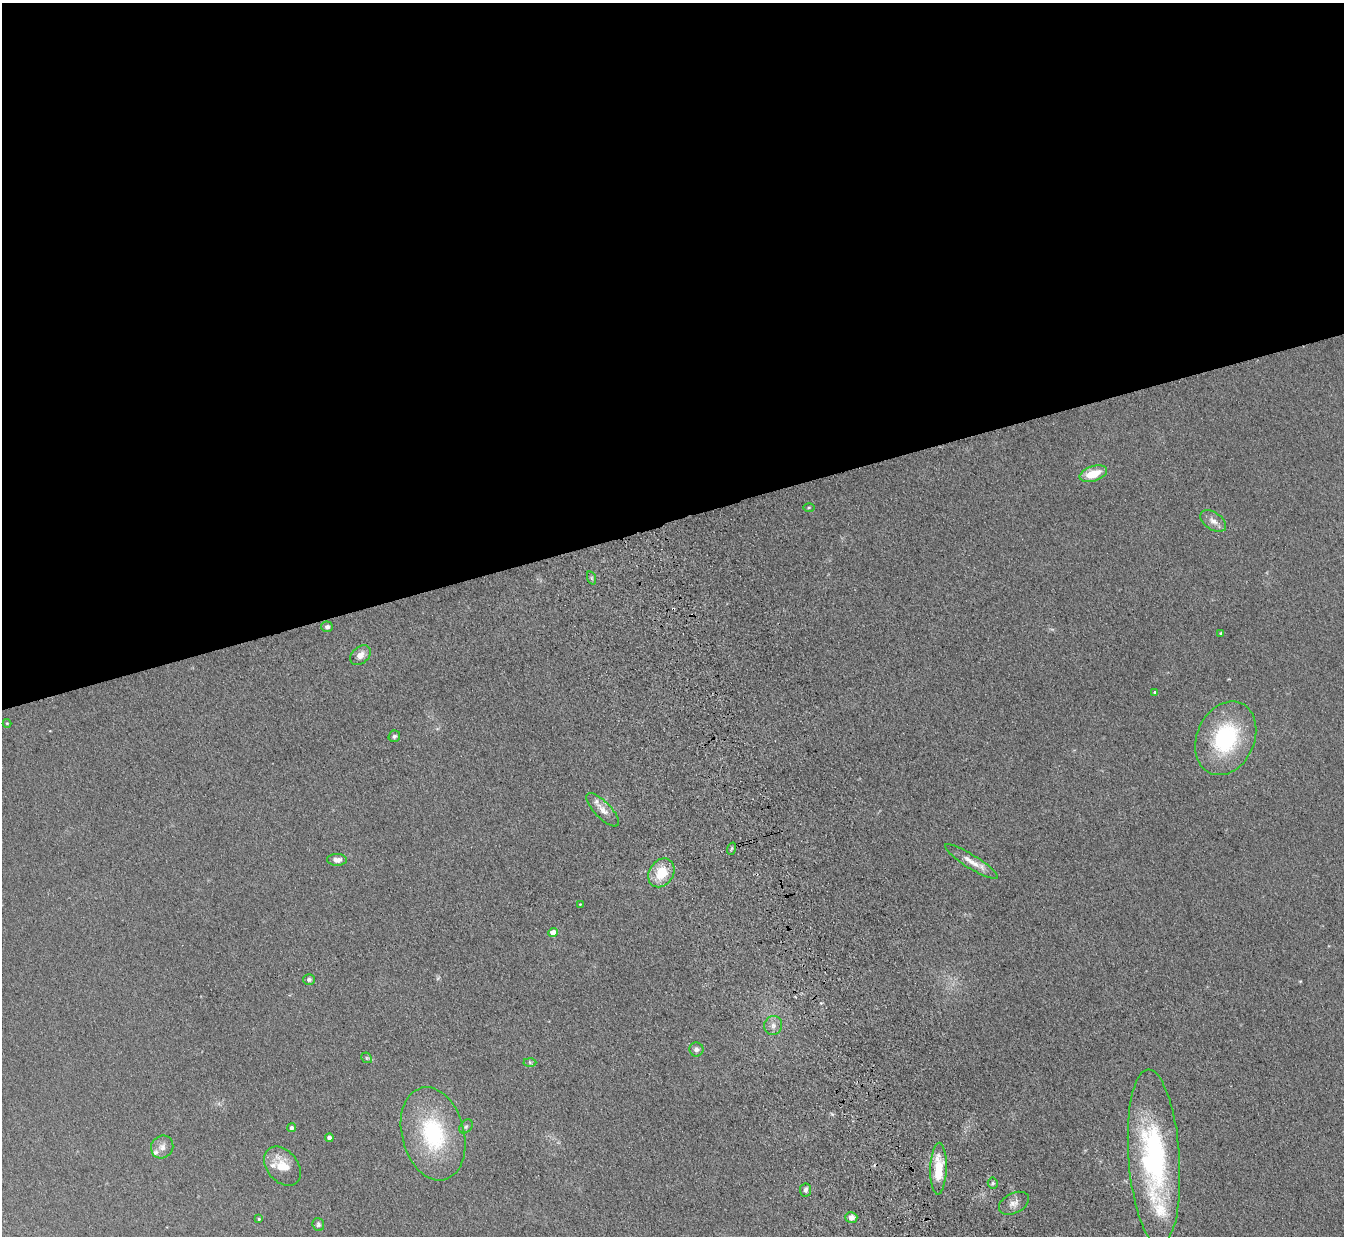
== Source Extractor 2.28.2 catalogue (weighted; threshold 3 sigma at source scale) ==
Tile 2 of 4 x 4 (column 2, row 1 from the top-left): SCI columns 1417-2758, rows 3869-5102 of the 5515 x 5398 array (HDU 1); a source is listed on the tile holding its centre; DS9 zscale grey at full resolution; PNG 1346 x 1238 px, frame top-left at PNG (2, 3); each listed source drawn as its Kron ellipse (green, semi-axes under 4 px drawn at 4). Shown black and unused: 42% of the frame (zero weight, under 3 of 5 exposures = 4% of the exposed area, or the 3 px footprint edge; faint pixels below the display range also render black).
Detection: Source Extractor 2.28.2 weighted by HDU 2 'WHT'; one run over the whole footprint, this tile lists its part. Background 0.0415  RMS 0.0047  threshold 0.0211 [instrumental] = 3 sigma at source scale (4.5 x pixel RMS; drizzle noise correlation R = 1.50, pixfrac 1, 0.05/0.05 arcsec/px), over >= 5 px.
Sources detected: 42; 1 cosmic-ray / hot-pixel residue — neither listed nor drawn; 4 inside a brighter listed object's ellipse — not listed separately; the other 37 listed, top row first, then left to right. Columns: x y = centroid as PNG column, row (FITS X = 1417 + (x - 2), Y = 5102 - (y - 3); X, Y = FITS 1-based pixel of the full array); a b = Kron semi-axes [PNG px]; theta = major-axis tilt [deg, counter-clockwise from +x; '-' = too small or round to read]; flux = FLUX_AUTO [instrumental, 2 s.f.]
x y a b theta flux
1093 474 14 7 17 9.7
809 507 6 4 1 0.52
1213 521 14 8 -35 3.3
592 578 7 4 -71 0.78
327 627 6 5 - 1.2
1221 633 4 4 - 0.51
360 655 12 8 43 3.1
1155 692 4 4 - 0.71
7 723 4 4 - 0.41
394 736 6 5 - 1
1226 738 38 29 66 45
603 810 22 8 -46 4.3
731 849 6 4 71 0.68
337 860 10 6 -1 2.6
971 862 31 7 -32 5.3
661 873 15 12 55 12
580 904 2 2 - 0.28
553 933 5 4 - 5.3
309 979 6 5 - 1.1
773 1025 9 9 - 2.5
696 1049 7 7 - 1.8
367 1058 6 4 -43 0.67
530 1062 6 4 -2 0.74
466 1127 8 5 48 1
291 1128 4 4 - 1.6
433 1134 47 31 -76 45
329 1138 4 4 - 1.7
162 1147 12 11 - 3
1154 1157 88 25 -86 89
283 1166 22 15 -50 9.4
939 1169 26 8 88 14
993 1183 5 5 - 0.79
805 1190 6 5 - 1.4
1014 1203 16 10 26 3.3
851 1217 6 5 - 2.8
259 1219 4 3 - 0.52
318 1224 6 5 - 1.2